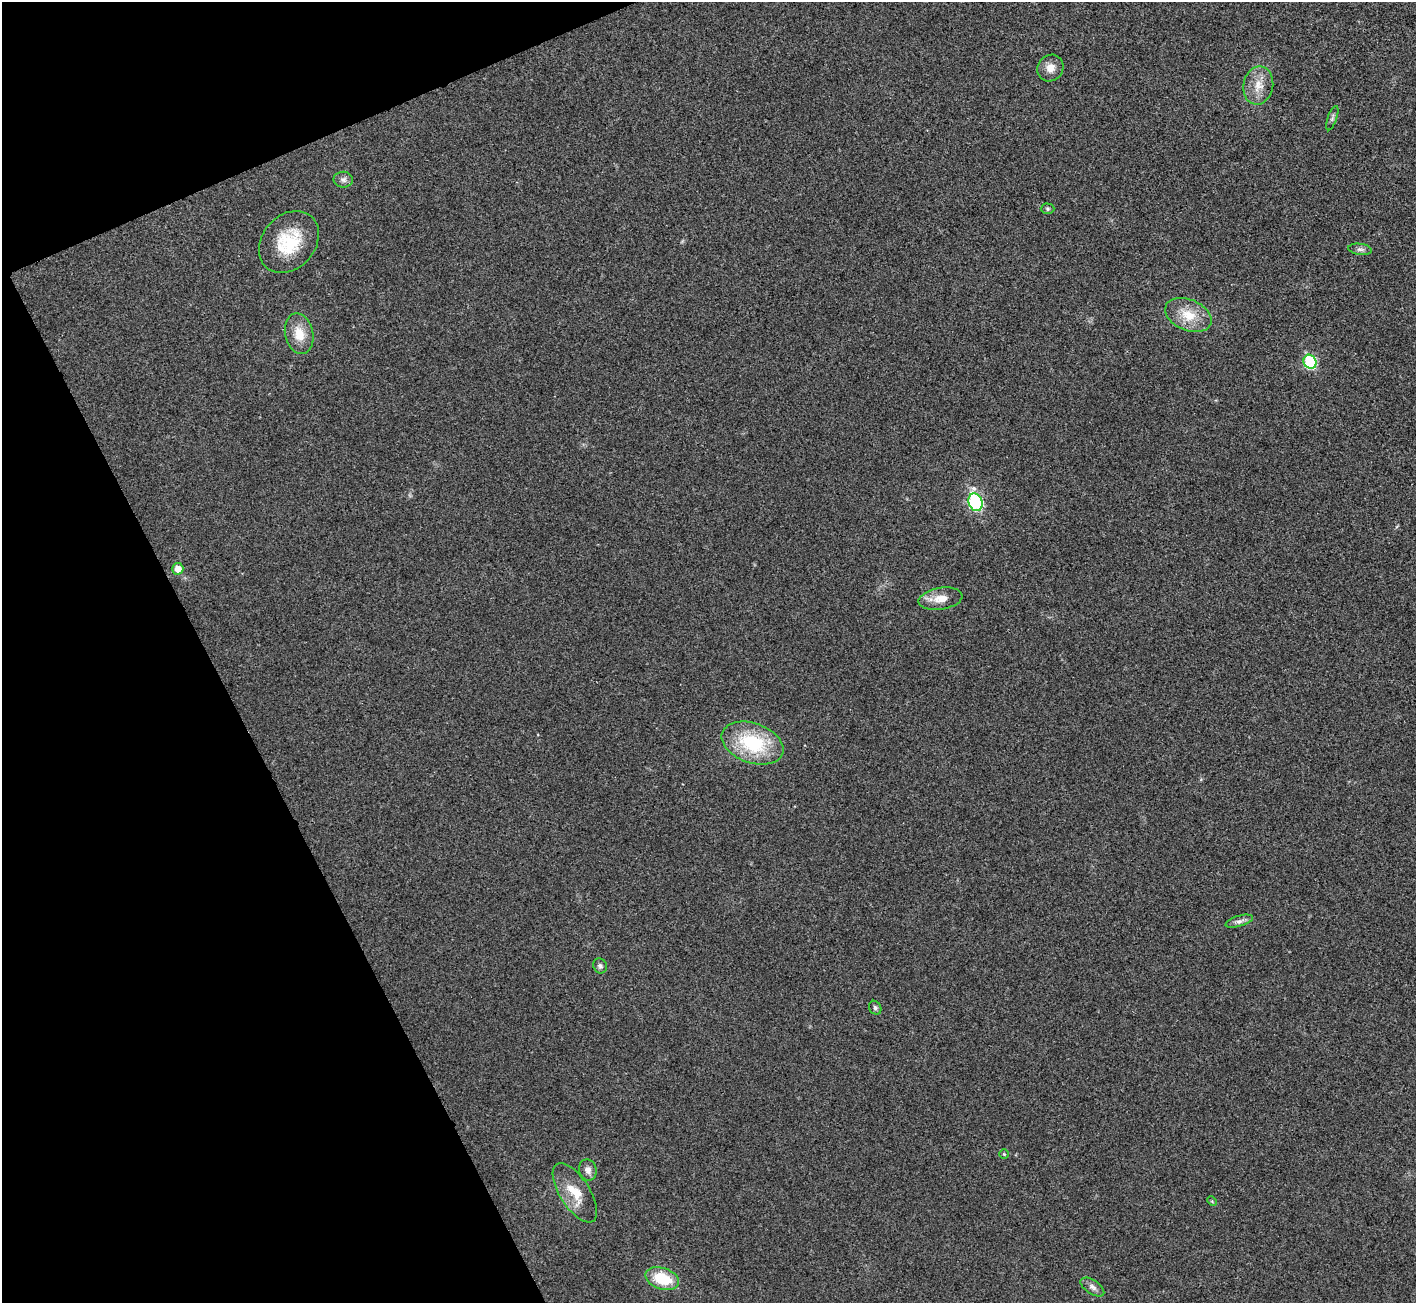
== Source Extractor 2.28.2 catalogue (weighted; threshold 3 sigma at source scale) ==
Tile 5 of 4 x 4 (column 1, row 2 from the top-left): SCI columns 6-1419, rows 2763-4063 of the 5667 x 5657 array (HDU 1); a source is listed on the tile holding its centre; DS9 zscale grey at full resolution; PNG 1418 x 1305 px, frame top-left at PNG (2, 2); each listed source drawn as its Kron ellipse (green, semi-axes under 4 px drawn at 4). Shown black and unused: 20% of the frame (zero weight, under 3 of 4 exposures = <1% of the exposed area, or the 3 px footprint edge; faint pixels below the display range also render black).
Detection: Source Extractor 2.28.2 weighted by HDU 2 'WHT'; one run over the whole footprint, this tile lists its part. Background 0.0505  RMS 0.0067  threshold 0.0303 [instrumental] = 3 sigma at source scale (4.5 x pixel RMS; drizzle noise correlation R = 1.50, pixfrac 1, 0.05/0.05 arcsec/px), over >= 5 px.
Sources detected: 23; all 23 listed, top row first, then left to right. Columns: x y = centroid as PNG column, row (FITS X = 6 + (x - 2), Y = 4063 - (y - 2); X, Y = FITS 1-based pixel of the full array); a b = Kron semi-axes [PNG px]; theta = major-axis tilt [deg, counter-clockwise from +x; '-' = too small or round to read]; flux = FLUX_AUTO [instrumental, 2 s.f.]
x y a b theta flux
1050 68 14 12 52 6.2
1258 85 19 15 79 11
1332 118 13 4 70 1.9
343 180 9 8 - 2.7
1048 209 7 5 -1 1.1
289 242 34 26 49 33
1360 249 12 5 -8 2.2
1188 315 24 15 -23 16
299 334 20 14 -77 12
1310 362 7 6 - 58
975 502 9 7 -72 93
178 569 6 5 - 7.1
941 599 22 11 9 8.9
752 743 32 19 -20 45
1239 921 14 5 16 2.8
600 966 8 6 -61 1.9
875 1008 7 6 - 1.5
1004 1154 4 4 - 0.68
588 1170 10 8 -70 3.9
575 1193 34 15 -57 16
1212 1201 5 4 - 0.77
662 1279 17 10 -18 24
1092 1287 13 7 -34 3.1